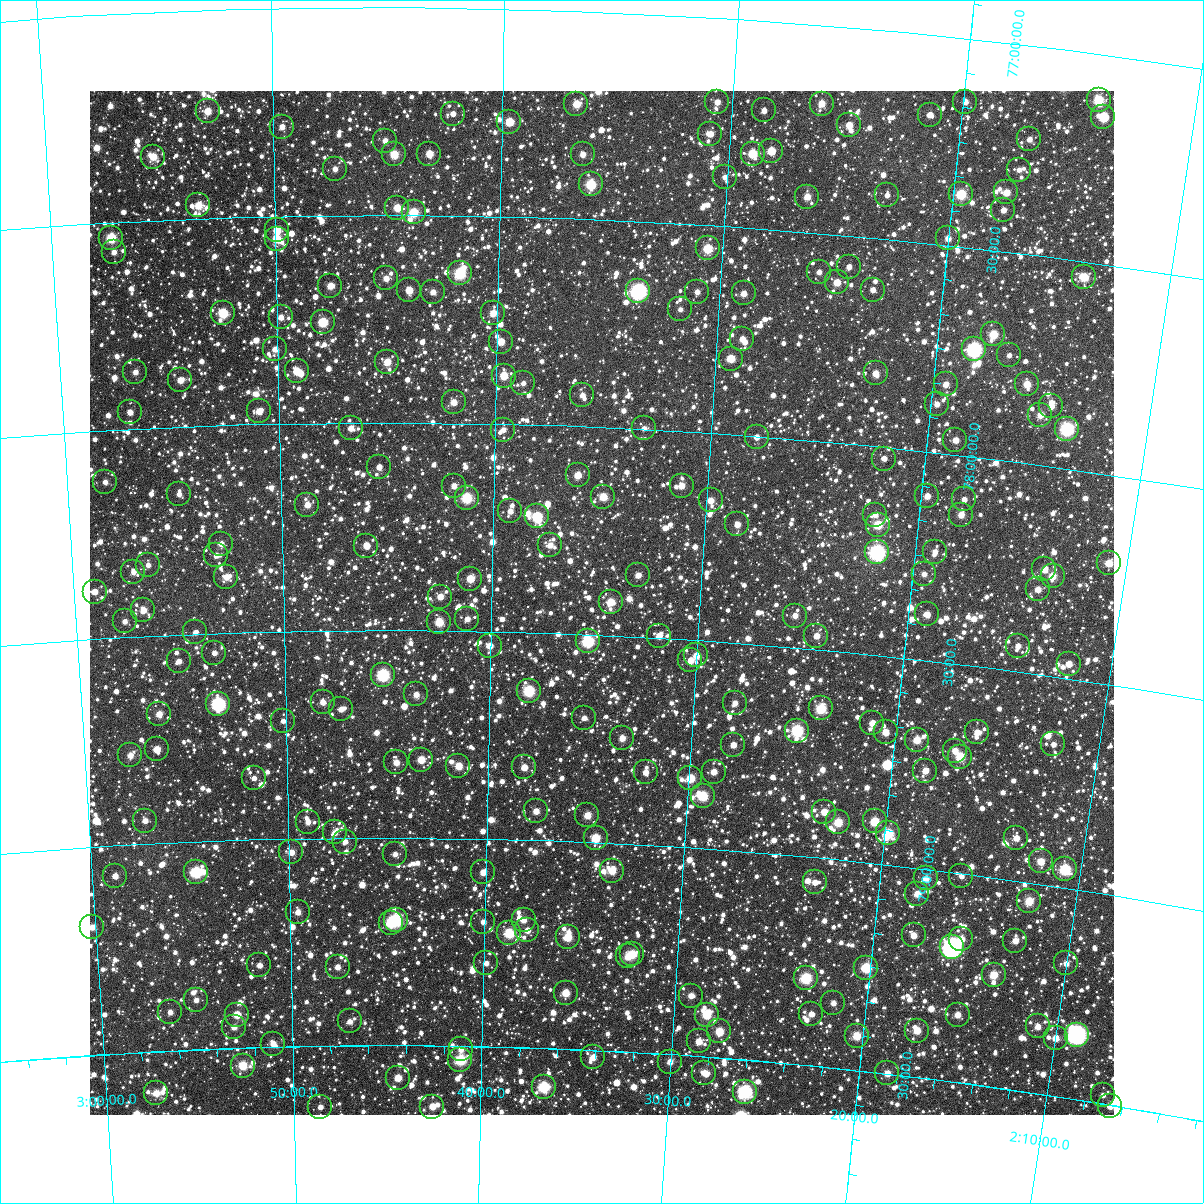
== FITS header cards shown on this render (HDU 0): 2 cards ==
NAXIS1  =                 1024
NAXIS2  =                 1024

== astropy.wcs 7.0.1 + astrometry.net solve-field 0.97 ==
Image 1024 x 1024 px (HDU 0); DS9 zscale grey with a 90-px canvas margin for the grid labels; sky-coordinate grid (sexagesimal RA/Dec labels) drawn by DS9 from the SOLVED WCS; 256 Tycho-2 reference stars matched to detected sources circled (green)
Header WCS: RA---TAN-SIP/DEC--TAN-SIP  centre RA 02:34:43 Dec +78:25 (38.68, +78.42 deg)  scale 8.67 arcsec/px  FOV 148.0' x 148.0'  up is +177 deg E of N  parity flipped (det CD > 0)
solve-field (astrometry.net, Tycho-2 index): VERIFIED the header's WCS against the Tycho-2 star catalogue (verified at 6 index scales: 12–256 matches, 0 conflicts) and refined it, rather than solving blind
Solved WCS: RA---TAN-SIP/DEC--TAN-SIP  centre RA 02:34:43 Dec +78:25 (38.68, +78.42 deg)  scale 8.67 arcsec/px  FOV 148.0' x 148.0'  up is +177 deg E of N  parity flipped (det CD > 0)
The solver's refit moves the header's centre by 0.17 arcsec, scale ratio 1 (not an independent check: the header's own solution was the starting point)
Tycho-2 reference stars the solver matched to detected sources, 256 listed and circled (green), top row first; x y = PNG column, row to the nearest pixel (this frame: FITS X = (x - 90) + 1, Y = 1024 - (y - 91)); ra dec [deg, ICRS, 3 dp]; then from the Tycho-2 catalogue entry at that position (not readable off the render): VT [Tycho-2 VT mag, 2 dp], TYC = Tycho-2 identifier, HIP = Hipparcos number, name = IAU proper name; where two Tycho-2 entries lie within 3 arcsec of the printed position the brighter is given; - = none
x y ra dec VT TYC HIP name
1099 100 33.547 +77.110 9.50 4499-2125-1 - -
717 102 37.661 +77.203 11.57 4499-240-1 - -
965 102 34.978 +77.153 11.53 4499-2103-1 - -
576 104 39.190 +77.224 10.58 4499-1066-1 - -
822 104 36.525 +77.189 10.86 4499-286-1 - -
764 110 37.148 +77.216 12.36 4499-1073-1 - -
208 111 43.212 +77.242 10.67 4512-1300-1 - -
453 114 40.535 +77.255 11.80 4512-516-1 - -
930 115 35.348 +77.193 11.44 4499-1923-1 - -
1103 117 33.474 +77.149 9.67 4499-2045-1 - -
509 122 39.915 +77.272 10.15 4499-836-1 - -
849 125 36.211 +77.235 11.03 4499-758-1 - -
282 127 42.404 +77.285 11.44 4512-962-1 - -
710 134 37.715 +77.281 11.47 4499-1070-1 - -
1029 139 34.240 +77.225 11.71 4499-1943-1 - -
385 141 41.276 +77.321 11.41 4512-274-1 - -
771 151 37.037 +77.313 10.78 4499-1077-1 - -
394 154 41.175 +77.354 10.11 4512-1094-1 - -
429 154 40.788 +77.352 10.91 4512-2146-1 - -
583 154 39.102 +77.345 11.33 4499-114-1 - -
753 154 37.239 +77.322 9.92 4499-880-1 - -
153 157 43.826 +77.347 10.66 4512-1724-1 - -
335 169 41.829 +77.388 12.09 4512-1144-1 - -
1019 170 34.316 +77.301 12.35 4499-1955-1 - -
725 177 37.526 +77.382 11.87 4499-678-1 - -
591 184 39.003 +77.416 9.62 4499-62-1 - -
1006 192 34.420 +77.359 10.91 4499-1768-1 - -
961 194 34.915 +77.375 9.48 4499-2102-1 - -
887 195 35.727 +77.395 12.34 4499-2160-1 - -
807 197 36.604 +77.415 10.72 4499-296-1 - -
198 205 43.348 +77.469 10.45 4512-1636-1 - -
397 208 41.139 +77.482 10.59 4512-552-1 - -
1003 210 34.432 +77.402 11.92 4499-1634-1 - -
414 212 40.959 +77.494 9.78 4512-410-1 - -
277 230 42.482 +77.534 10.47 4512-2242-1 - -
111 238 44.338 +77.538 9.45 4512-762-1 13779 -
948 238 35.004 +77.484 11.30 4499-1719-1 - -
277 239 42.488 +77.554 10.26 4512-680-1 - -
708 248 37.668 +77.557 9.89 4499-630-1 - -
114 252 44.313 +77.572 11.80 4512-1974-1 - -
849 267 36.077 +77.575 12.50 4499-236-1 - -
819 272 36.404 +77.594 11.83 4499-238-1 - -
460 273 40.434 +77.639 9.12 4512-932-1 12578 -
1084 277 33.448 +77.538 10.30 4499-1609-1 - -
386 278 41.263 +77.652 11.26 4512-111-1 - -
837 282 36.195 +77.616 10.94 4499-976-1 - -
330 286 41.893 +77.670 10.70 4512-592-1 - -
409 290 41.004 +77.681 11.05 4512-2454-1 - -
873 290 35.786 +77.625 11.77 4499-806-1 - -
638 291 38.418 +77.667 7.74 4499-676-1 11906 -
433 292 40.735 +77.685 11.28 4512-728-1 - -
697 292 37.756 +77.663 11.83 4499-580-1 - -
744 293 37.231 +77.659 11.54 4499-96-1 - -
680 309 37.934 +77.707 12.33 4499-330-1 - -
223 313 43.113 +77.730 9.64 4512-1882-1 - -
493 313 40.050 +77.733 10.77 4512-57-1 - -
281 317 42.460 +77.743 11.61 4512-574-1 - -
323 322 41.984 +77.757 9.62 4512-2465-1 - -
993 334 34.378 +77.702 10.04 4499-1747-1 - -
742 339 37.211 +77.769 11.37 4499-208-1 - -
501 342 39.955 +77.802 11.00 4499-212-1 - -
275 349 42.531 +77.820 11.36 4512-2023-1 - -
974 349 34.576 +77.743 7.81 4499-1478-1 10750 -
1009 355 34.177 +77.747 12.04 4499-1917-1 - -
731 359 37.328 +77.818 10.35 4499-358-1 - -
387 362 41.252 +77.854 10.47 4512-2261-1 - -
297 371 42.291 +77.874 10.36 4512-1737-1 - -
135 372 44.138 +77.863 11.55 4512-1915-1 - -
876 373 35.662 +77.825 10.93 4499-518-1 - -
504 376 39.914 +77.884 10.37 4499-906-1 - -
180 380 43.627 +77.887 11.04 4512-1435-1 - -
523 383 39.689 +77.900 12.22 4499-136-1 - -
946 384 34.854 +77.834 11.26 4499-1376-1 - -
1027 384 33.931 +77.811 10.45 4499-2019-1 - -
582 395 39.003 +77.925 11.96 4499-586-1 - -
454 402 40.484 +77.950 10.92 4512-1671-1 - -
937 404 34.931 +77.884 11.88 4499-1775-1 - -
1051 406 33.625 +77.856 11.27 4499-1396-1 - -
259 411 42.731 +77.969 11.01 4512-1195-1 - -
130 412 44.223 +77.959 11.59 4512-2495-1 - -
1040 415 33.736 +77.880 11.03 4499-1328-1 - -
351 428 41.673 +78.013 11.30 4512-837-1 - -
644 428 38.277 +77.998 12.01 4499-164-1 - -
1067 429 33.411 +77.905 8.53 4499-1722-1 10371 -
503 430 39.905 +78.014 11.94 4499-548-1 - -
757 437 36.967 +78.002 11.62 4499-72-1 - -
955 440 34.671 +77.965 11.57 4499-1362-1 - -
884 459 35.471 +78.027 11.94 4499-338-1 - -
379 467 41.347 +78.107 11.61 4512-803-1 - -
578 475 39.023 +78.118 10.79 4499-661-1 - -
105 482 44.554 +78.124 11.86 4512-773-1 - -
454 486 40.468 +78.151 11.52 4512-727-1 - -
682 486 37.801 +78.131 11.18 4499-543-1 - -
179 494 43.695 +78.162 12.15 4512-1305-1 - -
927 496 34.928 +78.106 11.19 4499-1280-1 - -
603 497 38.712 +78.167 10.35 4499-527-1 - -
467 498 40.317 +78.180 9.40 4512-1837-1 12535 -
964 499 34.492 +78.104 12.19 4499-1686-1 - -
711 500 37.451 +78.162 11.23 4499-573-1 - -
307 505 42.194 +78.197 11.23 4512-1345-1 - -
510 511 39.801 +78.210 11.84 4499-433-1 - -
875 515 35.512 +78.165 12.20 4499-297-1 - -
961 515 34.510 +78.142 11.22 4499-1577-1 - -
537 516 39.483 +78.221 9.43 4499-927-1 - -
737 524 37.118 +78.216 11.34 4499-221-1 - -
878 525 35.469 +78.188 10.01 4499-793-1 - -
221 544 43.223 +78.285 11.31 4512-941-1 - -
550 545 39.318 +78.288 11.58 4499-253-1 - -
366 546 41.498 +78.296 10.89 4512-1327-1 - -
877 552 35.446 +78.254 7.55 4499-517-1 - -
935 552 34.766 +78.238 11.59 4499-1900-1 - -
216 555 43.283 +78.313 11.62 4512-1163-1 - -
1109 563 32.714 +78.211 10.57 4499-1371-1 - -
148 565 44.099 +78.329 12.19 4512-539-1 - -
1044 569 33.454 +78.248 11.17 4499-1971-1 - -
133 572 44.278 +78.344 12.08 4512-1285-1 - -
924 574 34.865 +78.294 11.78 4499-817-1 - -
638 575 38.259 +78.352 11.45 4499-321-1 - -
1053 576 33.348 +78.261 10.49 4499-1407-1 - -
226 577 43.174 +78.365 10.88 4512-649-1 - -
470 579 40.258 +78.374 10.48 4512-827-1 - -
1038 589 33.498 +78.297 11.21 4499-1394-1 - -
95 592 44.754 +78.386 11.54 4512-597-1 - -
440 597 40.616 +78.418 11.20 4512-497-1 - -
611 602 38.568 +78.420 10.48 4499-591-1 - -
143 610 44.183 +78.437 10.92 4512-1031-1 - -
927 614 34.777 +78.390 11.12 4499-317-1 - -
795 616 36.349 +78.424 11.60 4499-429-1 - -
467 619 40.286 +78.471 12.00 4512-1245-1 - -
125 621 44.414 +78.462 12.41 4512-725-1 - -
439 622 40.625 +78.480 10.18 4512-421-1 - -
195 632 43.571 +78.496 12.40 4512-1045-1 - -
659 636 37.967 +78.495 11.21 4499-1041-1 - -
816 636 36.071 +78.467 11.78 4499-525-1 - -
588 641 38.822 +78.517 8.76 4499-113-1 12045 -
490 646 40.008 +78.535 11.02 4512-435-1 - -
1018 646 33.648 +78.438 12.27 4499-1404-1 - -
214 653 43.348 +78.547 11.65 4512-178-1 - -
696 655 37.501 +78.537 11.02 4499-171-1 - -
690 660 37.569 +78.550 11.44 4499-269-1 - -
179 661 43.786 +78.564 11.70 4512-1131-1 - -
1069 664 33.013 +78.465 11.02 4499-1644-1 - -
383 675 41.306 +78.608 8.64 4512-311-1 12851 -
529 691 39.519 +78.641 9.13 4499-939-1 - -
416 694 40.896 +78.655 11.41 4512-1495-1 - -
323 702 42.041 +78.673 11.48 4512-22-1 - -
735 703 36.990 +78.645 11.51 4499-963-1 - -
218 704 43.322 +78.671 8.25 4512-449-1 13456 -
821 708 35.939 +78.641 9.60 4499-147-1 - -
341 709 41.818 +78.690 11.83 4512-85-1 - -
159 714 44.054 +78.689 10.69 4512-1231-1 - -
584 718 38.828 +78.702 11.85 4499-875-1 - -
283 721 42.534 +78.715 12.45 4512-158-1 - -
872 723 35.293 +78.665 11.18 4499-67-1 - -
797 731 36.203 +78.700 8.94 4499-489-1 11247 -
886 732 35.119 +78.683 10.91 4499-361-1 - -
977 732 34.008 +78.658 11.16 4499-2007-1 - -
622 738 38.349 +78.746 11.15 4499-669-1 - -
917 740 34.730 +78.693 10.67 4499-899-1 - -
1053 744 33.061 +78.662 12.62 4499-1500-1 - -
733 745 36.975 +78.746 11.61 4499-31-1 - -
157 749 44.104 +78.773 10.83 4516-1430-1 - -
955 751 34.247 +78.708 10.98 4499-275-1 - -
130 755 44.434 +78.785 11.27 4516-1993-1 - -
960 757 34.174 +78.721 9.84 4499-969-1 - -
421 760 40.831 +78.812 10.53 4516-1388-1 - -
396 762 41.138 +78.819 11.09 4516-1690-1 - -
458 766 40.364 +78.826 10.55 4516-1260-1 - -
524 767 39.548 +78.826 10.90 4503-1538-1 - -
925 771 34.583 +78.764 11.24 4503-1727-1 - -
646 772 38.037 +78.825 11.58 4503-1657-1 - -
714 772 37.192 +78.814 11.21 4503-1400-1 - -
254 778 42.912 +78.852 12.16 4516-1962-1 - -
690 778 37.477 +78.833 10.11 4503-1262-1 - -
703 796 37.305 +78.875 9.54 4503-924-1 11577 -
536 811 39.384 +78.930 11.00 4503-1196-1 - -
824 812 35.776 +78.888 10.85 4503-1428-1 - -
587 815 38.736 +78.936 10.59 4503-1384-1 - -
145 821 44.293 +78.944 12.18 4516-1802-1 - -
875 821 35.141 +78.900 9.99 4503-1006-1 - -
308 822 42.250 +78.960 11.53 4516-1632-1 - -
838 822 35.594 +78.910 10.09 4503-1515-1 - -
335 832 41.913 +78.987 11.56 4516-1792-1 - -
888 833 34.954 +78.925 9.49 4503-1490-1 - -
596 838 38.620 +78.990 9.94 4503-1745-1 - -
1016 838 33.354 +78.898 12.14 4503-1837-1 - -
345 842 41.781 +79.009 11.60 4516-2046-1 - -
291 852 42.464 +79.033 11.14 4516-1634-1 - -
395 854 41.152 +79.039 11.97 4516-1272-1 - -
1041 861 33.013 +78.946 10.58 4503-2015-1 - -
1065 869 32.696 +78.956 9.02 4503-1939-1 - -
612 871 38.393 +79.066 10.54 4503-1432-1 - -
196 872 43.684 +79.073 8.89 4516-38-1 13565 -
483 872 40.031 +79.081 11.14 4516-1468-1 - -
115 876 44.710 +79.072 11.36 4516-726-1 - -
961 876 33.979 +79.006 11.66 4503-1465-1 - -
926 878 34.424 +79.022 11.44 4503-1669-1 - -
815 882 35.816 +79.059 12.43 4503-850-1 - -
917 894 34.505 +79.061 10.81 4503-1610-1 - -
1029 901 33.087 +79.044 10.10 4503-2119-1 - -
298 912 42.397 +79.177 11.15 4516-922-1 - -
396 920 41.143 +79.199 8.74 4516-1246-1 12805 -
524 920 39.498 +79.193 11.69 4503-704-1 - -
483 922 40.015 +79.200 12.11 4516-1378-1 - -
391 923 41.207 +79.205 9.63 4516-540-1 - -
92 927 45.043 +79.192 11.57 4516-670-1 - -
527 930 39.446 +79.217 11.12 4503-1639-1 - -
509 933 39.677 +79.227 9.55 4503-1751-1 - -
914 935 34.492 +79.161 11.40 4503-1218-1 - -
568 937 38.921 +79.231 10.12 4503-490-1 - -
961 939 33.880 +79.157 10.75 4503-1630-1 - -
1015 941 33.193 +79.144 11.23 4503-2033-1 - -
952 947 33.986 +79.179 7.09 4503-1558-1 10560 -
632 954 38.083 +79.264 10.22 4503-656-1 - -
628 956 38.132 +79.271 10.46 4503-1683-1 - -
486 963 39.966 +79.299 12.04 4503-1564-1 - -
1066 963 32.506 +79.180 11.39 4503-2171-1 - -
259 965 42.908 +79.303 11.53 4516-498-1 - -
338 967 41.895 +79.310 11.29 4516-580-1 - -
866 968 35.054 +79.252 9.78 4503-420-1 - -
994 975 33.408 +79.232 10.38 4503-1605-1 - -
806 978 35.814 +79.292 9.07 4503-1066-1 - -
566 993 38.920 +79.365 10.46 4503-1473-1 - -
691 996 37.288 +79.355 11.58 4503-700-1 - -
196 1000 43.747 +79.381 12.40 4516-2061-1 - -
833 1003 35.427 +79.345 11.48 4503-934-1 - -
170 1012 44.096 +79.407 12.05 4516-258-1 - -
811 1014 35.705 +79.376 11.62 4503-1256-1 - -
237 1015 43.220 +79.420 10.61 4516-462-1 - -
707 1015 37.064 +79.399 9.76 4503-1496-1 - -
958 1015 33.804 +79.339 11.17 4503-1707-1 - -
350 1021 41.743 +79.442 12.00 4516-756-1 - -
1038 1026 32.748 +79.340 11.56 4503-2001-1 - -
234 1027 43.267 +79.450 11.43 4516-578-1 - -
719 1031 36.881 +79.437 10.09 4503-204-1 - -
917 1031 34.305 +79.388 10.46 4503-696-1 - -
1077 1035 32.234 +79.346 7.05 4503-2063-1 - -
857 1036 35.082 +79.417 10.20 4503-132-1 - -
1056 1038 32.497 +79.362 11.61 4503-1969-1 - -
699 1041 37.143 +79.464 11.06 4503-966-1 - -
273 1044 42.759 +79.493 11.03 4516-1578-1 - -
461 1049 40.275 +79.508 11.83 4516-46-1 - -
593 1057 38.525 +79.516 11.27 4503-74-1 - -
460 1060 40.281 +79.534 9.20 4516-414-1 - -
670 1062 37.506 +79.518 11.19 4503-774-1 - -
243 1066 43.169 +79.543 9.97 4516-746-1 - -
704 1073 37.046 +79.539 11.44 4503-1004-1 - -
887 1073 34.625 +79.499 10.69 4503-242-1 - -
398 1078 41.108 +79.578 10.50 4516-760-1 - -
544 1087 39.166 +79.594 8.91 4503-784-1 - -
745 1092 36.480 +79.576 8.20 4503-48-1 11341 -
156 1093 44.334 +79.601 10.76 4516-388-1 - -
1103 1095 31.770 +79.479 11.66 4503-2026-1 - -
1110 1106 31.650 +79.503 10.99 4503-2293-1 - -
320 1107 42.147 +79.647 12.21 4516-638-1 - -
432 1107 40.644 +79.647 11.07 4516-596-1 - -